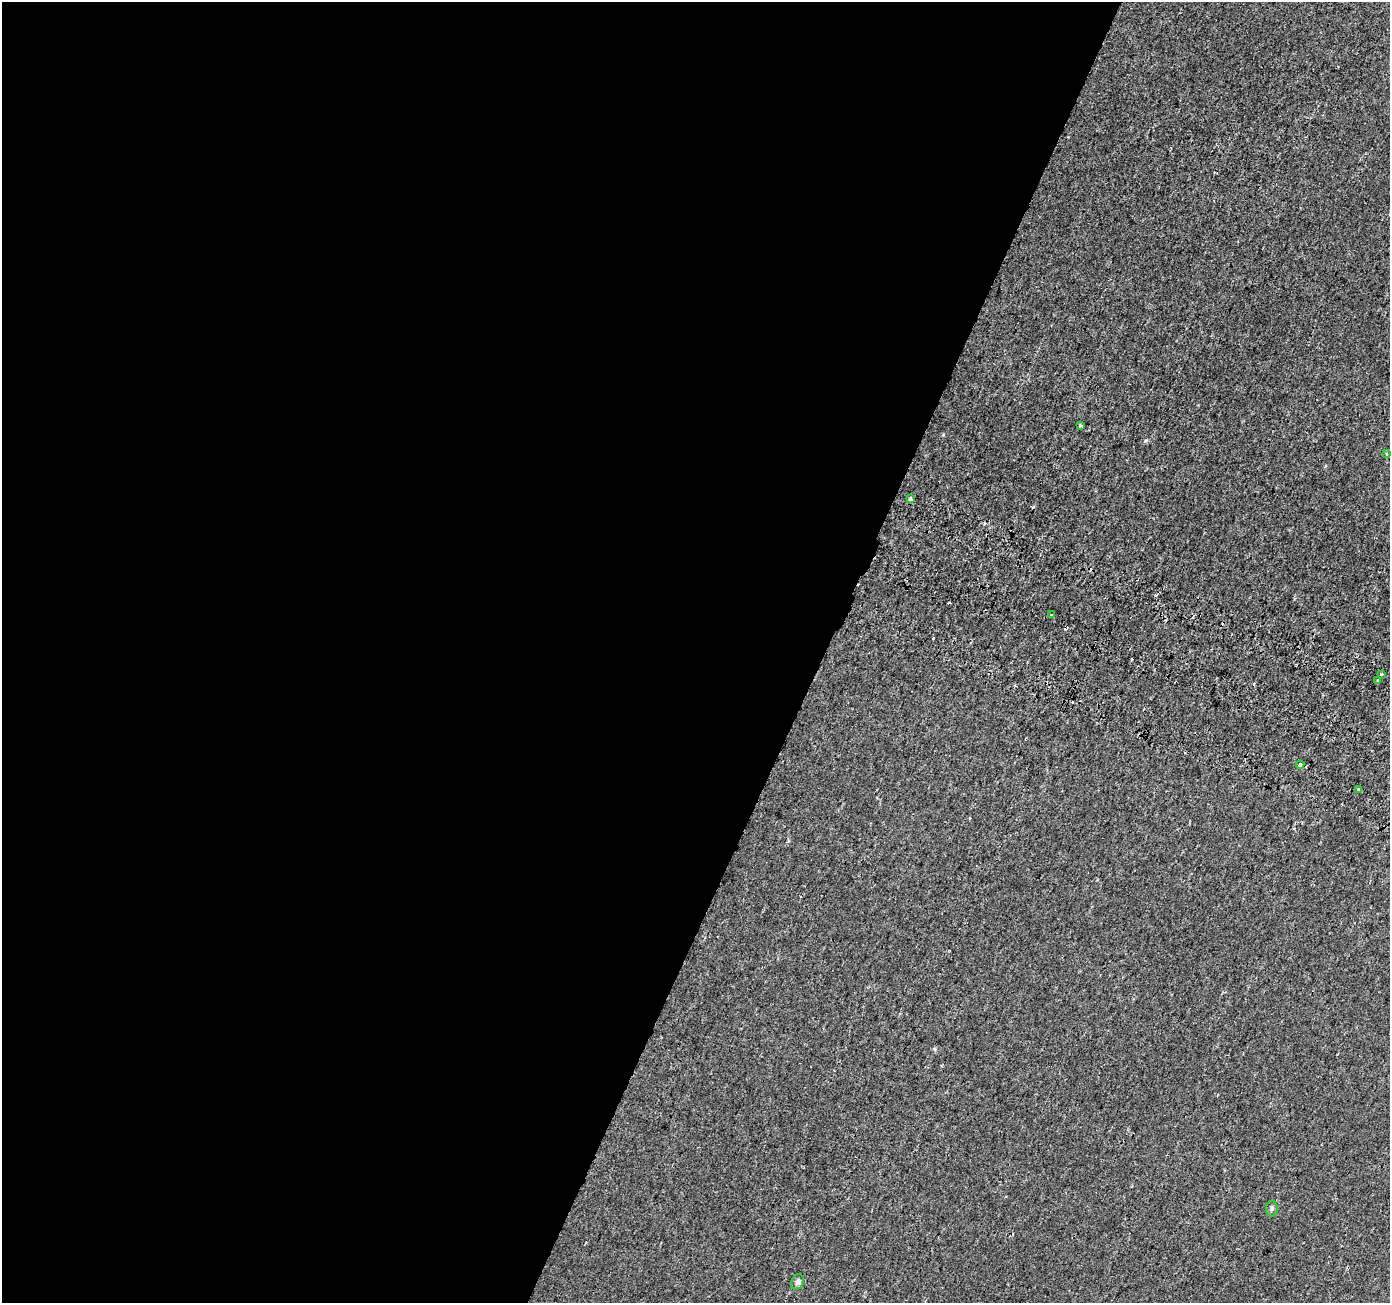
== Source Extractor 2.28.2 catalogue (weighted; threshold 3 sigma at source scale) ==
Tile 5 of 4 x 4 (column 1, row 2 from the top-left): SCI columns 28-1415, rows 2869-4169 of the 5613 x 5800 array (HDU 1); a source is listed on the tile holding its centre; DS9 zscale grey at full resolution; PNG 1392 x 1305 px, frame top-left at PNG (2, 2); each listed source drawn as its Kron ellipse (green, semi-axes under 4 px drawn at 4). Shown black and unused: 59% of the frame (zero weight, under 2 of 3 exposures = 3% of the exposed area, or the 3 px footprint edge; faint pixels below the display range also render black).
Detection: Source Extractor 2.28.2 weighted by HDU 2 'WHT'; one run over the whole footprint, this tile lists its part. Background 5.47e-04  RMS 0.0039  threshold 0.0177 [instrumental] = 3 sigma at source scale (4.5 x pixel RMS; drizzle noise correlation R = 1.50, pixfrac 1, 0.0396/0.0396 arcsec/px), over >= 5 px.
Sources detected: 18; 8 cosmic-ray / hot-pixel residue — neither listed nor drawn; the other 10 listed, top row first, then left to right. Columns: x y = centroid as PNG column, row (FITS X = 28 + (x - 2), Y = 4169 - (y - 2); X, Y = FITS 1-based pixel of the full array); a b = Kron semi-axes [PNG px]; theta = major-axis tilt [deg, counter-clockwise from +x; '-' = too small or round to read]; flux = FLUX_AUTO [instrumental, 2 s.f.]
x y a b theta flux
1081 425 4 3 - 0.71
1386 453 4 4 - 0.55
910 499 4 3 - 5
1051 615 3 2 - 0.32
1381 674 3 3 - 3.5
1378 681 3 3 - 2.9
1300 765 4 3 - 1.6
1359 790 3 3 - 1.3
1272 1209 8 6 89 0.85
798 1282 8 6 65 1.3